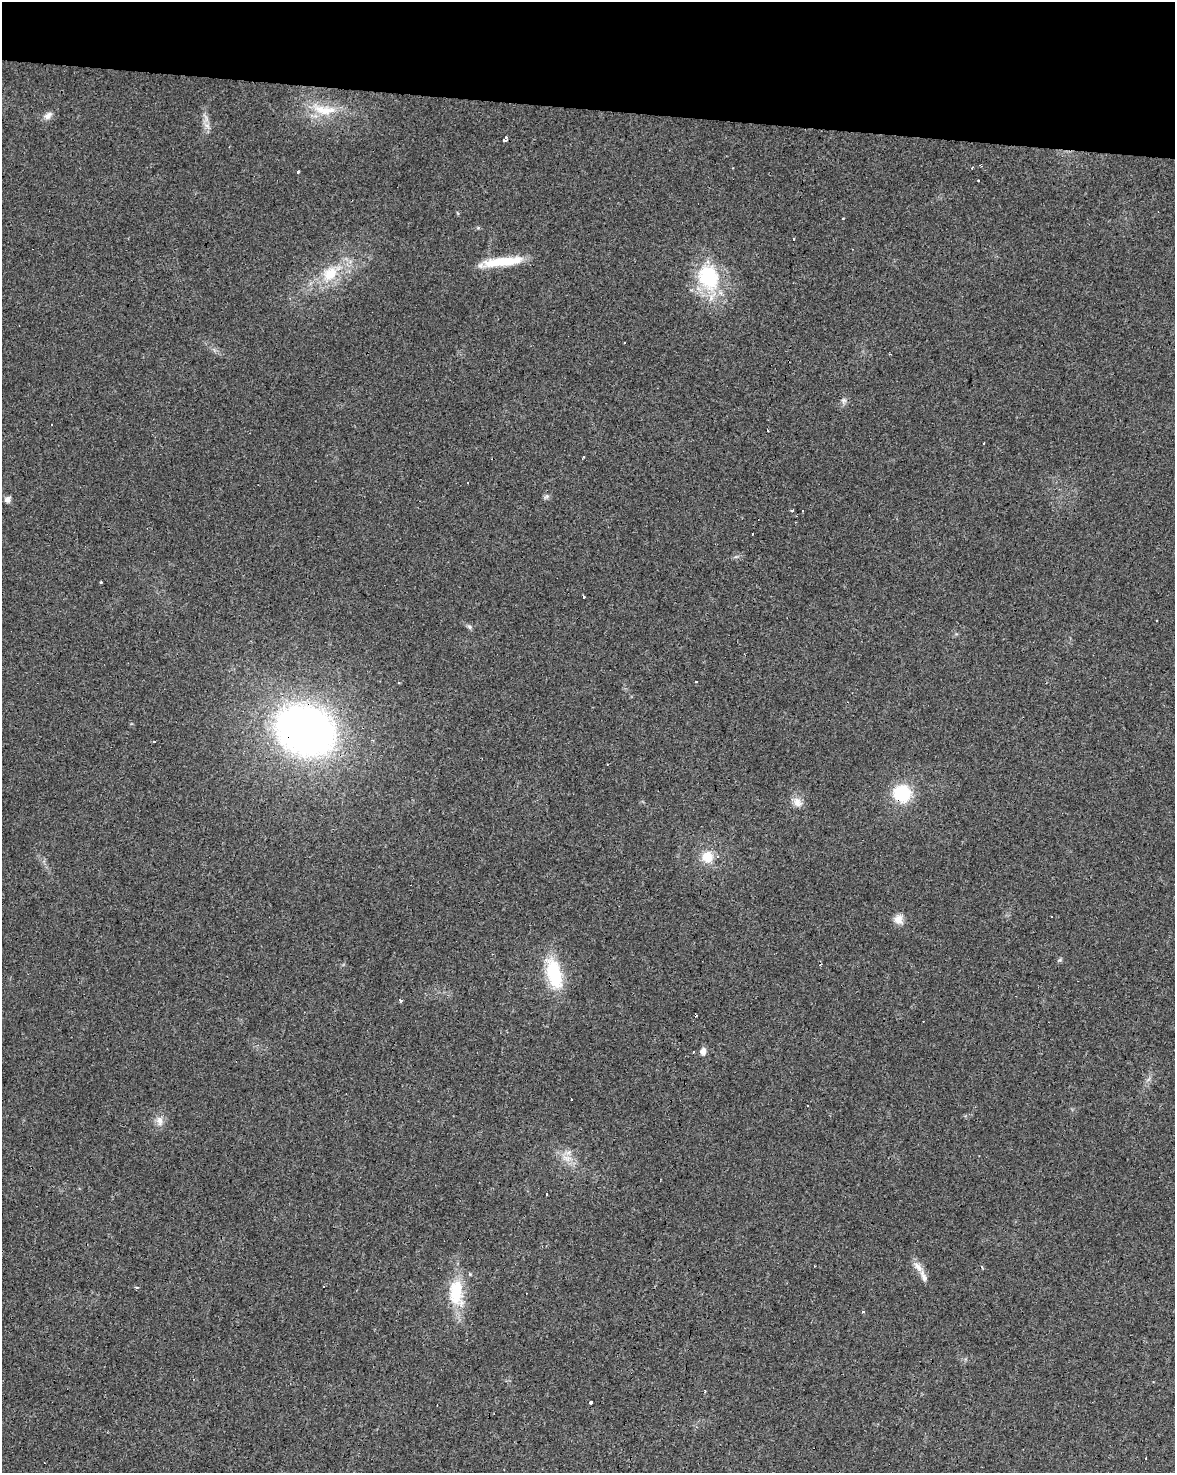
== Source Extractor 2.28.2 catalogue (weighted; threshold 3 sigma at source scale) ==
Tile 2 of 4 x 3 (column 2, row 1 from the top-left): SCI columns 1178-2350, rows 3225-4695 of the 4696 x 4918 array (HDU 1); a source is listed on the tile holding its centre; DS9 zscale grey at full resolution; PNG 1177 x 1475 px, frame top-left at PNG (2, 2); no overlay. Shown black and unused: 7% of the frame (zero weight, under 3 of 4 exposures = <1% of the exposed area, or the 3 px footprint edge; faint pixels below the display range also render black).
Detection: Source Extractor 2.28.2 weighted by HDU 2 'WHT'; one run over the whole footprint, this tile lists its part. Background 0.0248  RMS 0.0034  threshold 0.0151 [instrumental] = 3 sigma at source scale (4.5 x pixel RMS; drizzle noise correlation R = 1.50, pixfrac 1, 0.0396/0.0396 arcsec/px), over >= 5 px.
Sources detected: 57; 11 cosmic-ray / hot-pixel residue — not listed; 2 inside a brighter listed object's ellipse — not listed separately; the other 44 listed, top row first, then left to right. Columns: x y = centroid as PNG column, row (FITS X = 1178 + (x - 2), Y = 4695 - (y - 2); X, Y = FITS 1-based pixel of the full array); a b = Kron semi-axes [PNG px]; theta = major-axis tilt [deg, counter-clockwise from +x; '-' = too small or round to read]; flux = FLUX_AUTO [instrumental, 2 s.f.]
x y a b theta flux
324 110 38 14 -5 10
47 116 10 7 47 1.8
207 126 8 6 -45 1.4
505 139 6 4 55 1.9
972 168 3 2 - 0.59
298 172 3 3 - 0.74
843 219 3 2 - 0.34
794 239 3 2 - 0.83
502 262 49 9 7 12
330 274 21 16 47 9.9
708 278 37 28 -69 23
844 400 8 7 - 1
51 424 3 2 - 0.31
583 457 3 2 - 0.41
546 496 9 4 38 0.74
8 499 7 6 - 1.7
792 510 3 3 - 2.8
753 533 3 3 - 3.1
101 582 3 3 - 1.5
583 597 3 2 - 0.48
469 627 7 5 -59 0.66
696 682 3 3 - 0.99
399 683 3 3 - 1.5
305 730 42 33 -21 220
154 742 3 2 - 0.38
902 793 15 14 - 19
797 802 14 11 -55 2.7
707 857 14 13 - 5.6
898 919 12 11 - 2.5
1060 960 6 5 - 0.51
554 974 40 18 -74 17
400 1001 4 3 - 0.76
703 1051 8 6 75 1.8
694 1052 3 3 - 1
807 1105 3 2 - 0.42
159 1121 14 9 -80 2.3
566 1158 12 7 -35 2.8
918 1267 17 8 -50 2.6
323 1286 3 3 - 0.98
137 1287 4 3 - 0.74
456 1292 36 19 -86 14
863 1312 3 3 - 0.63
704 1391 4 3 - 0.4
591 1402 3 3 - 11
Overlapping masked pixels (flux is a lower limit): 2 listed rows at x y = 305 730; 902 793